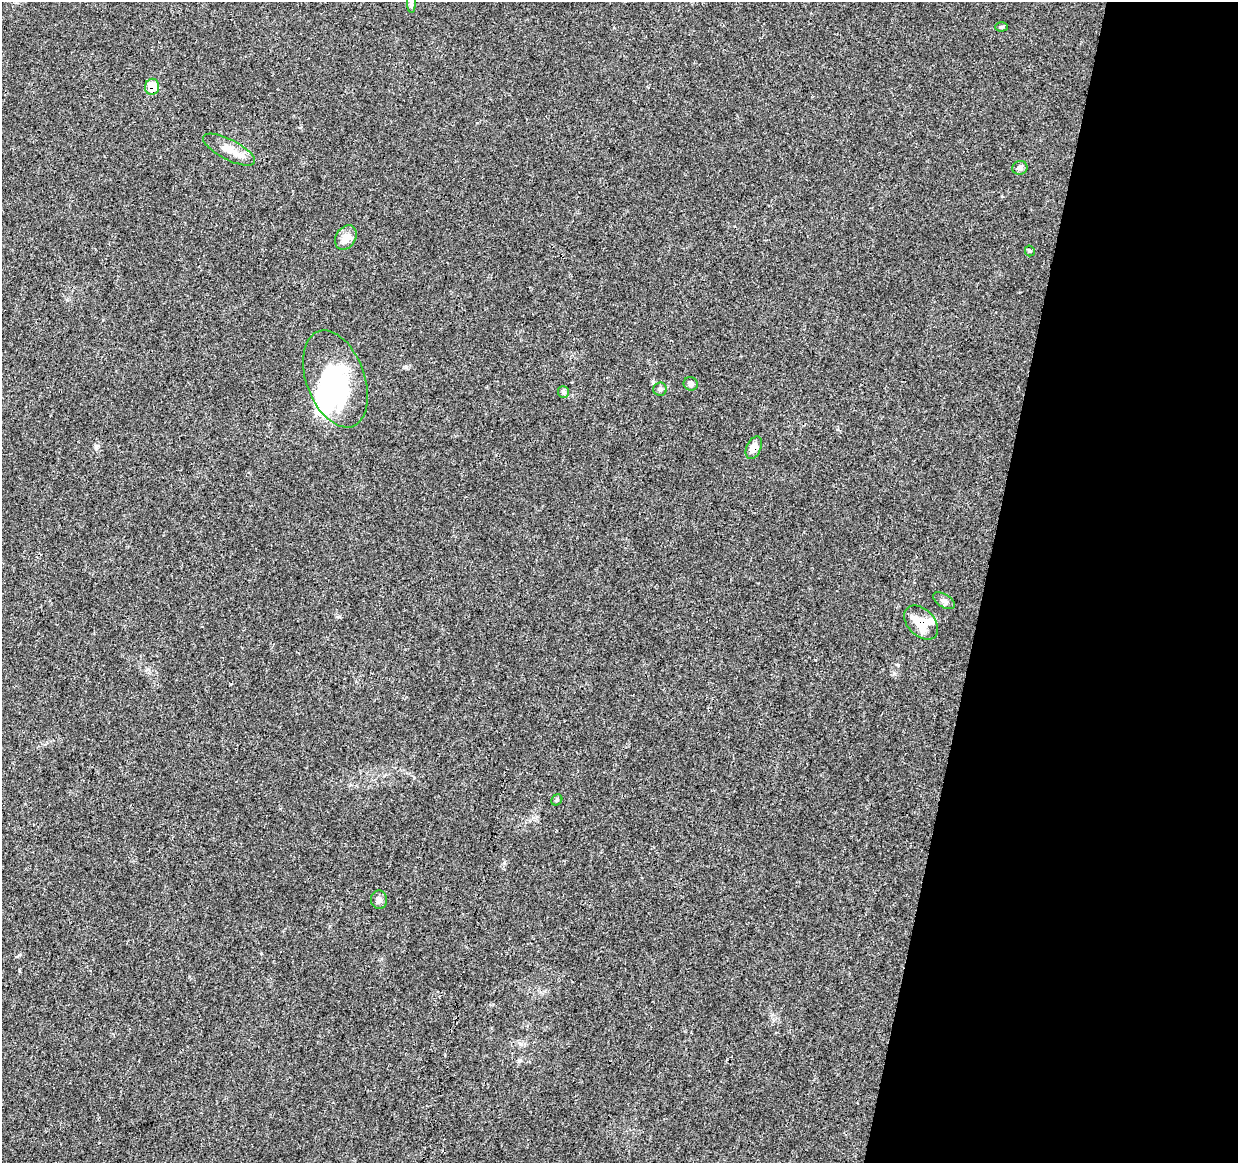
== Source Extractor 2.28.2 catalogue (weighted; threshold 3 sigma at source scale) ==
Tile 8 of 4 x 4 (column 4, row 2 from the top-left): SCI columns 3707-4942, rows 2547-3707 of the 4953 x 5153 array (HDU 1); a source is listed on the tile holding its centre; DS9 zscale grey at full resolution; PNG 1240 x 1165 px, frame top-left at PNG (2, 2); each listed source drawn as its Kron ellipse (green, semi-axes under 4 px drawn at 4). Shown black and unused: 20% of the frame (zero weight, under 3 of 4 exposures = <1% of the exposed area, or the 3 px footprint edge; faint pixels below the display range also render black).
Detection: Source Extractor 2.28.2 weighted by HDU 2 'WHT'; one run over the whole footprint, this tile lists its part. Background 0.0224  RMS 0.0028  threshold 0.0127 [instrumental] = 3 sigma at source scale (4.5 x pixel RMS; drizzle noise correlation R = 1.50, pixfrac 1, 0.0396/0.0396 arcsec/px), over >= 5 px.
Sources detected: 18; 2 inside a brighter object's white glare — neither listed nor drawn; the other 16 listed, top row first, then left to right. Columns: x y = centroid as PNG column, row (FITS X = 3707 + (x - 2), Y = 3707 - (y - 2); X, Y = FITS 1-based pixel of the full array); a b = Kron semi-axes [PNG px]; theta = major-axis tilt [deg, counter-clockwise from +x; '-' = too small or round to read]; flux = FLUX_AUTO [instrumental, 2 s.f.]
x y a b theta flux
411 3 10 4 -90 0.66
1002 27 6 4 2 0.42
152 87 8 7 - 4.7
229 150 29 10 -27 4.2
1020 168 8 6 20 0.96
346 238 13 10 59 3.3
1030 251 5 5 - 0.41
335 379 50 29 -70 29
691 384 7 6 - 0.78
660 389 7 6 - 0.65
563 392 6 5 - 0.55
754 448 12 7 65 2.6
944 601 12 6 -32 1.1
921 623 20 13 -45 6.5
557 800 6 5 - 0.42
379 900 9 8 - 1.3
Overlapping masked pixels (flux is a lower limit): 3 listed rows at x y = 152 87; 754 448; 921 623
Isophote crosses this tile's border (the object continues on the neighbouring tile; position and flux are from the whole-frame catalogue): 1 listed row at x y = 411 3
Unlisted compact peaks at least as high as the median listed source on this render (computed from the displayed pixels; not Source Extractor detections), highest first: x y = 96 446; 19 955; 898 665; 504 863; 406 367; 19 971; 339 617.